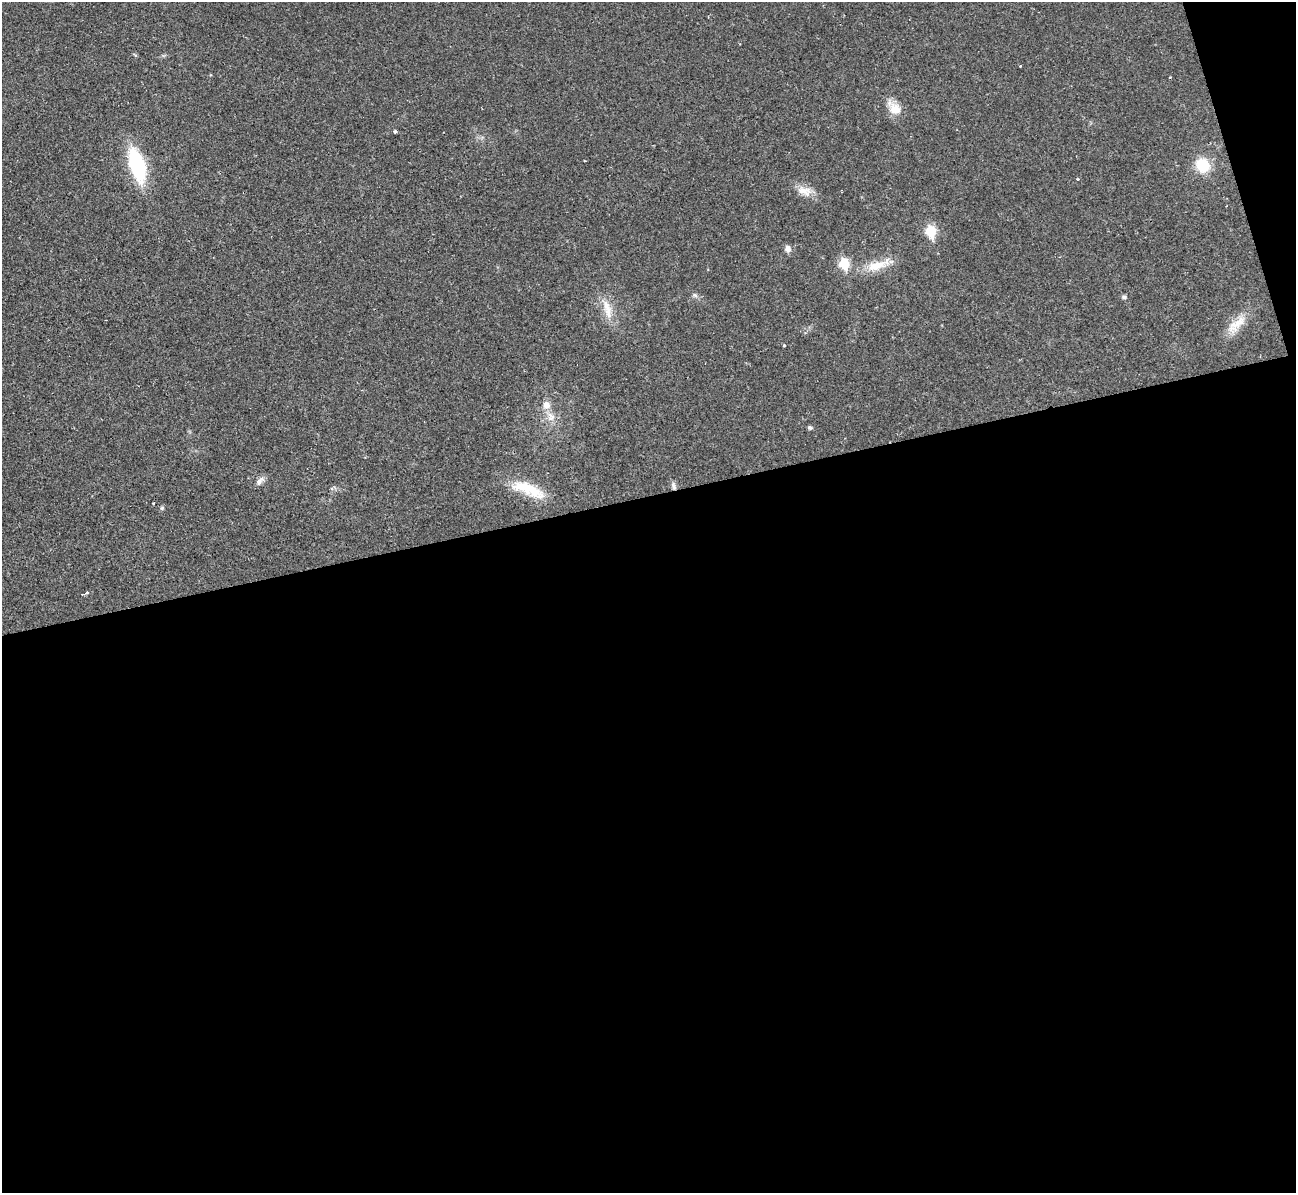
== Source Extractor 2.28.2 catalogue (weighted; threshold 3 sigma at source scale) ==
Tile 16 of 4 x 4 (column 4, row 4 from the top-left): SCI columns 3894-5187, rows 306-1496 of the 5239 x 5221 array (HDU 1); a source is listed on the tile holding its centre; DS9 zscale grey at full resolution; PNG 1298 x 1195 px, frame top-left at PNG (2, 2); no overlay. Shown black and unused: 60% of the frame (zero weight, under 2 of 3 exposures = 3% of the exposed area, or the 3 px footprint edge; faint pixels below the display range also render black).
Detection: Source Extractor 2.28.2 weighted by HDU 2 'WHT'; one run over the whole footprint, this tile lists its part. Background 0.0272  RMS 0.0041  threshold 0.0185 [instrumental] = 3 sigma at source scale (4.5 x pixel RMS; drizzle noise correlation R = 1.50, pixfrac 1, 0.05/0.05 arcsec/px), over >= 5 px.
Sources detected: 26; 1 inside a brighter listed object's ellipse — not listed separately; the other 25 listed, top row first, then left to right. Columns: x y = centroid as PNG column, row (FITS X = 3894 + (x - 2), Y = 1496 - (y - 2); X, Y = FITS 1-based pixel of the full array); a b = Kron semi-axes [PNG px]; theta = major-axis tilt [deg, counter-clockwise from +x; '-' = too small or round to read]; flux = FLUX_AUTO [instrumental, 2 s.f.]
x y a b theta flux
1020 66 2 2 - 0.35
894 108 22 13 -51 5.9
395 131 4 3 - 0.84
585 161 3 2 - 0.32
137 165 26 11 -73 43
1203 165 12 10 -55 15
1078 179 4 3 - 0.45
804 191 22 12 -17 5
931 231 7 6 - 23
788 249 9 7 81 1.9
844 263 6 6 - 20
877 265 34 11 17 9.2
695 295 8 5 -22 0.98
1124 297 7 5 -27 0.92
607 309 33 11 -73 6.9
1236 324 34 12 44 7.4
784 345 3 3 - 0.76
551 417 14 11 -68 3.9
810 428 6 5 - 0.8
259 482 10 8 64 1.8
674 486 11 5 -74 1.4
528 489 45 13 -21 15
153 503 3 2 - 0.29
162 508 5 5 - 0.59
85 594 8 3 20 1.6
Overlapping masked pixels (flux is a lower limit): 1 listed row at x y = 674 486